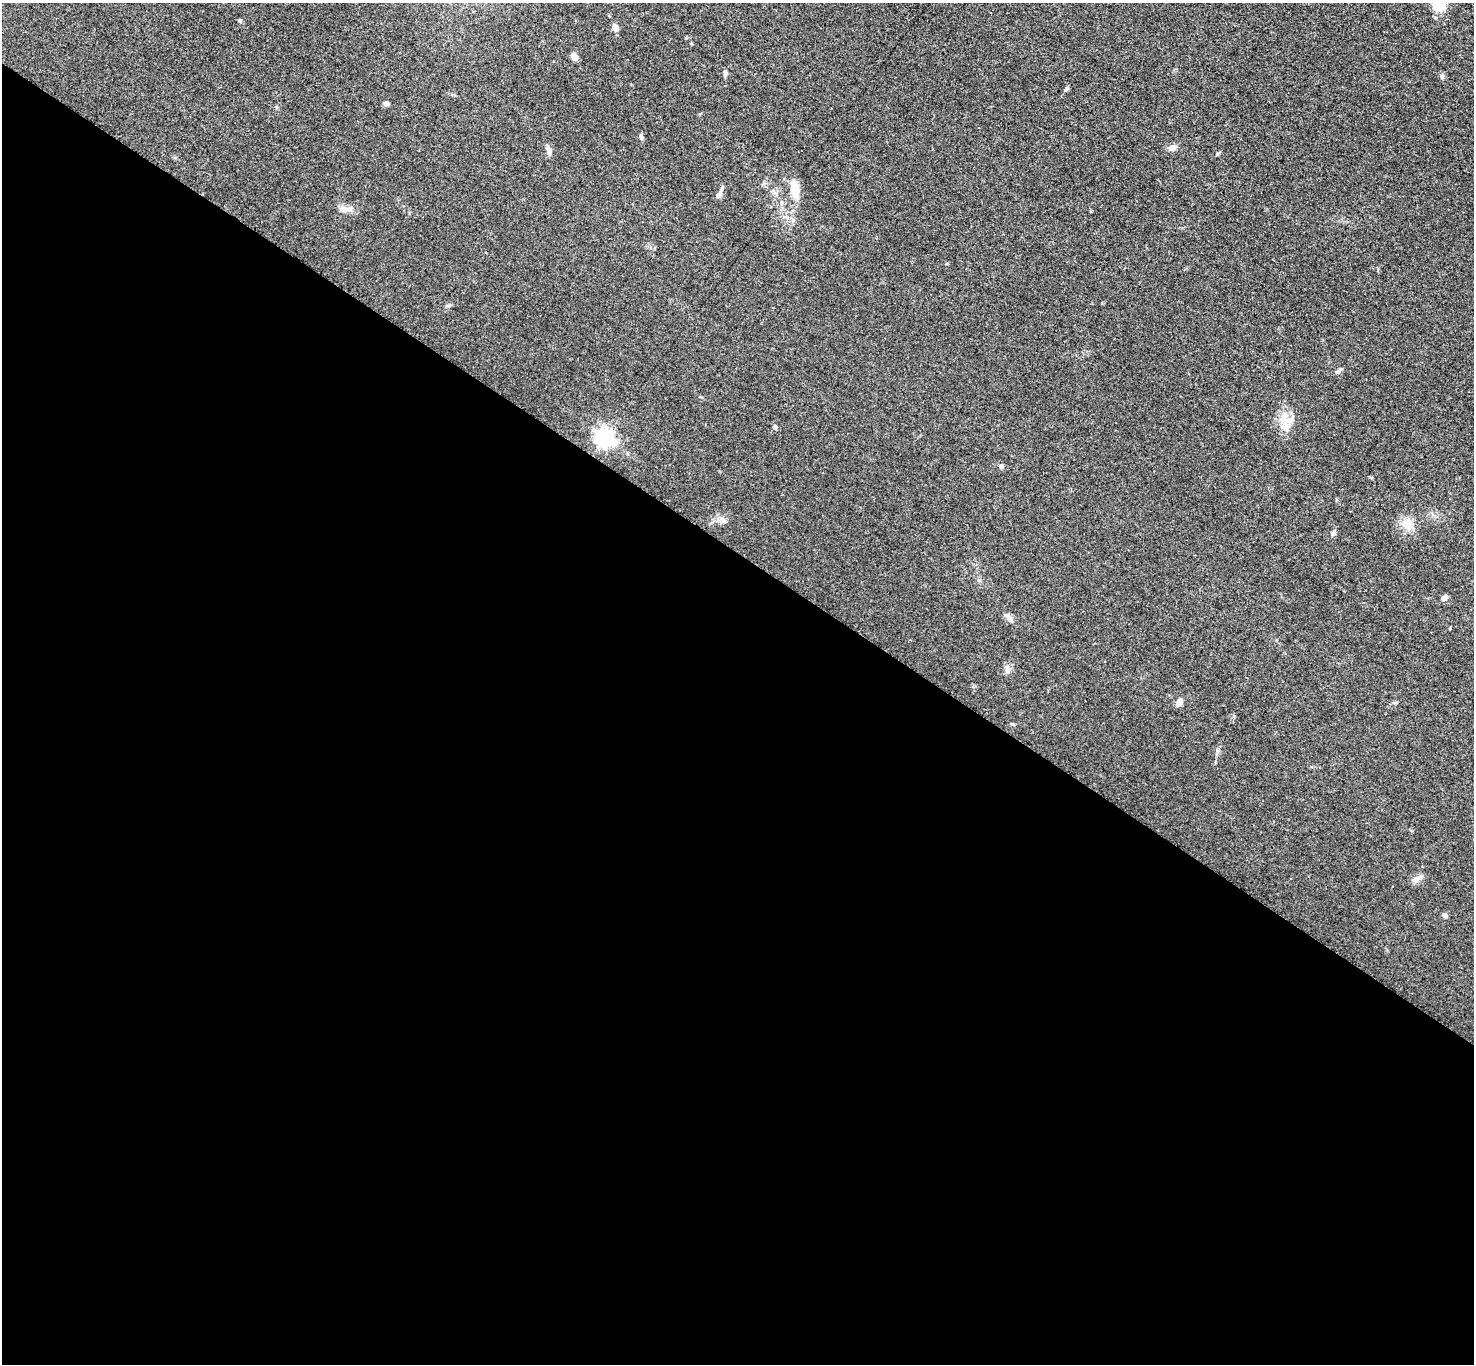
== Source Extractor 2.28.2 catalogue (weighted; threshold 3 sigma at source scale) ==
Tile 14 of 4 x 4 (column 2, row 4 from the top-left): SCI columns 1485-2956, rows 163-1524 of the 5909 x 5914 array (HDU 1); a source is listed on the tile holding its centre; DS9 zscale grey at full resolution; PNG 1476 x 1366 px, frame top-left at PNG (2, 3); no overlay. Shown black and unused: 60% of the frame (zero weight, under 3 of 5 exposures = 1% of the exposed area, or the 3 px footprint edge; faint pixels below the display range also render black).
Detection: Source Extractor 2.28.2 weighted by HDU 2 'WHT'; one run over the whole footprint, this tile lists its part. Background 0.0536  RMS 0.0058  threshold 0.0259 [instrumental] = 3 sigma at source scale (4.5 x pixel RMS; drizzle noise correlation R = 1.50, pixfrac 1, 0.05/0.05 arcsec/px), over >= 5 px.
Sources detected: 27; all 27 listed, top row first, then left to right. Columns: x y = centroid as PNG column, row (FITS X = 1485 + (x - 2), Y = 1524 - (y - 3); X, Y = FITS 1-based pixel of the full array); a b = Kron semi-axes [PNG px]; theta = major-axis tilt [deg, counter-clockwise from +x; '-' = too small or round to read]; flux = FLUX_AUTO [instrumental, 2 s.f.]
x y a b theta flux
240 21 5 3 - 0.64
615 27 9 6 -54 2.7
574 57 9 6 -65 2.6
725 73 8 5 -90 1.3
1442 76 6 6 - 1.1
1067 89 6 4 30 0.82
386 104 7 5 -19 1.6
641 137 8 4 -75 1.2
1172 147 11 6 12 2.8
548 150 12 6 -72 2.2
795 190 19 9 -85 11
719 195 13 5 62 2
344 209 19 7 0 4.3
1289 421 24 11 37 7.3
775 428 5 5 - 0.83
605 438 7 7 - 260
1001 466 6 5 - 0.89
724 521 7 5 -46 1.4
1407 524 14 8 2 5.2
1333 533 7 5 58 1.6
1445 597 9 6 43 2.2
1009 617 12 6 -51 2.4
1007 671 8 7 - 1.9
1179 702 9 6 85 2.9
1013 724 5 4 - 0.65
1416 878 11 5 45 2
1444 916 6 5 - 1.4
Unlisted compact peaks at least as high as the median listed source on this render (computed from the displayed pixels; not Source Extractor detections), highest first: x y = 1217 154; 1218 751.